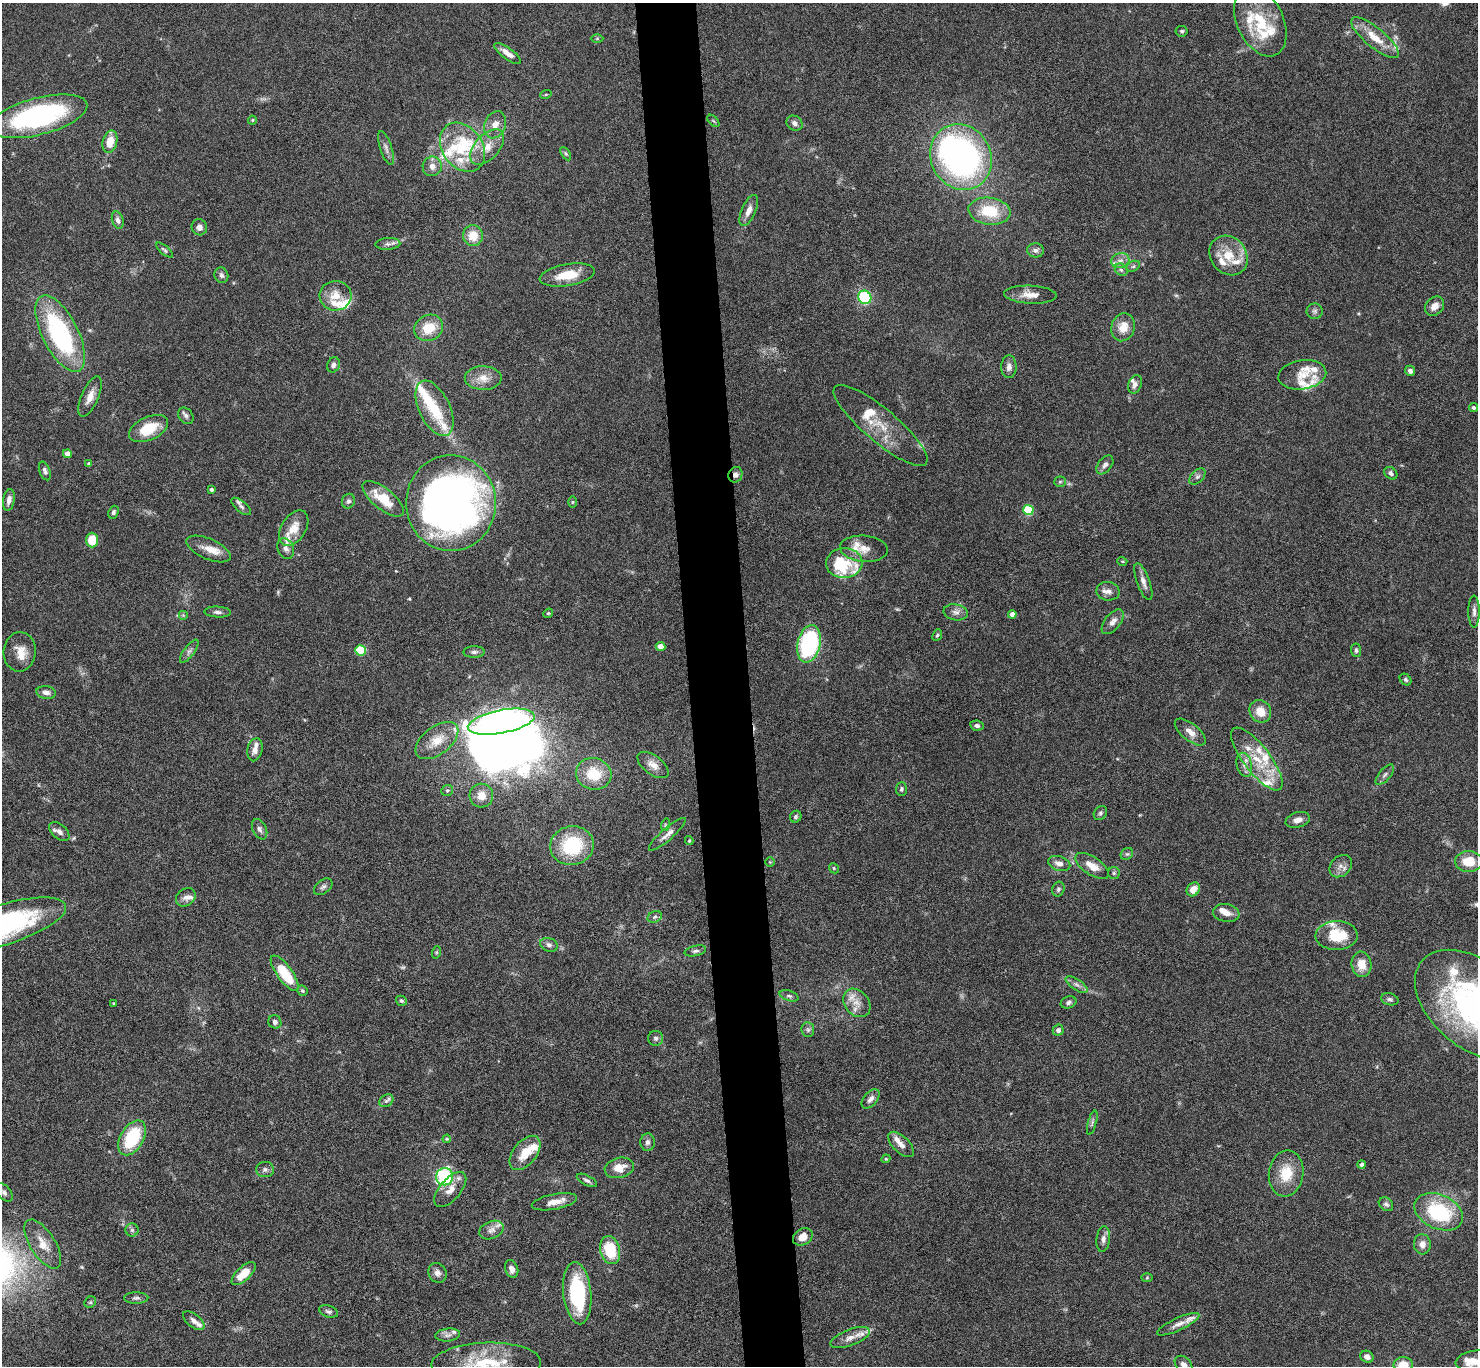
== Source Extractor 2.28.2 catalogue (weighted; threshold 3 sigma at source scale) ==
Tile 5 of 3 x 3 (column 2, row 2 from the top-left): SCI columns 1477-2952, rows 1546-2909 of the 4427 x 4397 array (HDU 1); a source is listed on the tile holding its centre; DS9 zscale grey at full resolution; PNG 1480 x 1368 px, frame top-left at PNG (2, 3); each listed source drawn as its Kron ellipse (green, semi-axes under 4 px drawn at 4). Shown black and unused: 4% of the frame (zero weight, under 4 of 8 exposures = <1% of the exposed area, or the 3 px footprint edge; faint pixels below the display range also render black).
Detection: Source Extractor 2.28.2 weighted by HDU 2 'WHT'; one run over the whole footprint, this tile lists its part. Background 0.0565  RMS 0.0038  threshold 0.0154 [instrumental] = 3 sigma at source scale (4.09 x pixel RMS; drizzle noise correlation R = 1.36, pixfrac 0.8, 0.05/0.05 arcsec/px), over >= 5 px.
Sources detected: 258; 5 too faint to see at this stretch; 5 inside a brighter object's white glare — neither listed nor drawn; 52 inside a brighter listed object's ellipse — not listed separately; the other 196 listed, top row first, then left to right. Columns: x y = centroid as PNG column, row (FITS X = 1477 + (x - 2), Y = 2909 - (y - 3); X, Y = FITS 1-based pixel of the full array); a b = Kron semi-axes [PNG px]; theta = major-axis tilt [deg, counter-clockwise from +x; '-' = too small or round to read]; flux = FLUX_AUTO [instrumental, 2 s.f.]
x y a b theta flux
1260 21 37 23 -65 17
1182 31 6 5 - 0.64
1375 38 30 10 -39 7.5
597 39 6 4 1 0.47
508 53 16 5 -36 3
546 94 6 3 19 0.36
38 116 50 18 14 61
252 120 4 4 - 0.38
713 121 7 3 -45 0.4
794 123 8 7 - 1.4
495 125 14 10 69 3.2
110 142 11 7 77 5.7
462 147 26 20 -53 15
487 147 21 12 47 5.9
386 148 18 5 -72 1.6
566 154 7 4 -58 0.67
961 157 34 30 -61 110
432 166 10 9 - 2.5
749 210 17 7 66 2.7
989 211 21 13 -7 13
118 220 9 5 -72 1.3
199 227 8 7 - 1.7
473 236 10 10 - 6
388 244 12 6 4 1.3
164 250 10 4 -40 0.73
1036 250 8 7 - 1.4
1229 255 21 17 -51 8.3
1120 261 9 7 13 2
1133 266 7 5 29 0.75
1121 270 7 5 -44 0.85
221 275 8 7 - 1.1
567 275 28 11 10 9.1
1030 295 26 9 -3 4
335 296 16 14 2 5.7
865 297 7 6 - 21
1435 306 11 8 46 3
1315 311 8 8 - 1
1123 327 14 11 74 5.1
429 328 15 12 27 7.9
60 334 42 18 -63 50
333 365 8 6 66 1.2
1009 367 11 7 89 1.9
1410 371 5 5 - 1.2
1302 375 24 14 9 5.5
483 378 18 12 0 4.2
1135 384 9 6 68 1.6
90 396 22 8 67 3.5
434 408 30 15 -64 10
1474 408 4 4 - 0.77
186 416 9 6 -53 1.1
881 425 59 16 -40 11
149 428 21 11 25 11
67 454 4 4 - 2
89 464 4 4 - 0.55
1105 465 11 6 52 1.4
45 471 10 5 -70 1.1
1391 473 7 5 -39 1.1
735 475 8 7 - 1.5
1197 476 10 6 45 1.1
1060 482 5 5 - 0.52
211 490 4 4 - 0.69
383 499 25 10 -39 9.7
9 500 11 5 80 1.9
348 501 7 6 - 0.95
572 502 6 4 89 0.44
451 503 48 45 -89 260
241 506 12 5 -39 0.99
1028 510 5 5 - 18
113 512 6 5 - 0.79
294 528 19 12 58 5.8
92 540 7 6 - 8.4
209 549 24 10 -23 4.1
286 549 11 8 -67 1.8
864 549 24 13 -4 4.4
1122 561 5 3 - 0.36
844 563 18 15 4 7.5
1143 582 19 6 -70 2.3
1108 591 12 9 -10 2.1
1474 611 16 5 -90 1.6
218 612 13 5 -3 1.3
956 612 12 8 -9 1.8
548 613 5 4 - 0.4
1012 614 4 4 - 2.3
183 615 5 5 - 0.44
1113 622 15 7 51 2.3
937 635 6 4 66 0.53
809 644 19 11 77 48
660 646 5 4 - 2.9
360 650 5 5 - 18
1356 650 7 5 -84 0.71
189 651 14 5 53 1.3
20 652 20 16 86 4.7
474 652 10 6 1 1.1
1405 680 6 5 - 0.66
46 692 10 6 -9 1.6
1260 711 12 10 -51 5.2
501 722 34 11 11 190
977 725 6 5 - 1.1
1190 732 18 8 -38 3
437 741 25 13 38 7.4
255 750 11 7 77 2.3
1257 759 38 13 -52 12
653 765 18 9 -36 3.2
1244 765 12 7 -77 2.2
594 774 18 15 -14 11
1385 775 12 5 49 1.3
901 789 7 5 87 0.74
447 790 6 5 - 0.63
481 796 12 11 - 3.5
1100 813 8 6 53 0.75
796 817 6 5 - 0.66
1298 820 12 7 17 2.3
665 825 6 4 72 0.46
260 829 11 7 -65 1.4
59 832 12 7 -41 1.8
667 834 24 6 41 2.4
689 841 4 4 - 0.36
572 846 22 19 11 21
1127 854 7 5 41 0.67
770 862 5 5 - 0.38
1469 862 13 10 1 7.7
1059 864 11 7 -17 2.5
1092 866 19 8 -34 4.5
1341 866 12 9 44 2.2
834 868 5 4 - 0.46
1114 873 6 6 - 0.66
323 887 10 6 38 1.1
1058 889 7 6 - 0.87
1193 889 7 6 - 3.3
186 897 11 8 36 1.8
1226 913 13 9 -9 2.6
655 917 7 5 22 0.75
2 925 67 20 18 76
1337 936 21 14 1 12
549 945 9 6 -19 1.2
695 951 11 5 12 1
437 952 6 4 71 0.44
1361 964 13 10 -81 4.8
285 973 21 7 -54 14
1077 985 12 5 -34 1.5
302 991 5 5 - 0.57
789 996 10 5 -18 0.89
1390 999 9 6 -15 0.97
401 1001 6 4 -33 0.6
1069 1002 8 6 20 1
113 1003 3 3 - 0.29
857 1003 16 12 -49 4.1
1475 1005 69 43 -40 100
275 1022 7 6 - 1.2
808 1030 7 6 - 0.91
1058 1030 5 5 - 1.2
656 1038 7 7 - 0.91
871 1099 11 6 51 1.8
386 1101 7 5 34 0.92
1092 1123 12 3 74 0.77
132 1138 19 11 60 19
447 1139 4 4 - 0.37
647 1142 8 7 - 1.3
901 1144 16 8 -44 2.4
525 1153 20 11 52 6.9
886 1159 4 4 - 0.36
1362 1165 4 4 - 1.1
619 1168 15 10 15 5
265 1170 9 7 -1 1.2
1286 1173 23 17 82 9.4
445 1177 8 8 - 32
587 1180 11 5 -27 1
450 1189 21 10 50 3.8
4 1192 11 6 -49 1.5
554 1202 23 7 11 3.7
1386 1204 8 6 -40 1
1439 1212 25 17 -24 28
132 1230 6 6 - 0.86
491 1230 13 8 22 2
803 1237 10 8 31 3.6
1103 1239 13 6 84 1.7
43 1244 28 12 -57 6.2
1422 1244 10 8 -83 2.4
610 1250 14 10 -76 13
512 1269 9 6 -70 1.8
244 1273 15 7 43 7.6
437 1273 10 9 - 1.6
1147 1278 6 4 2 0.4
577 1293 31 14 -84 29
136 1298 12 5 0 1.1
90 1302 6 5 - 0.63
329 1311 10 5 -19 1.1
194 1321 12 6 -39 1.7
1178 1324 23 6 25 2.5
448 1335 12 6 6 1.5
850 1338 21 8 21 3.1
1367 1357 7 5 -28 1.9
1474 1361 18 10 9 5.1
486 1363 55 21 2 23
1184 1365 10 7 -45 1.9
1403 1365 9 8 - 5.7
Overlapping masked pixels (flux is a lower limit): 1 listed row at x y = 735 475
Isophote crosses this tile's border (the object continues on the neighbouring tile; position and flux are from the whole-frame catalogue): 7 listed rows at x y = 2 925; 1475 1005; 4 1192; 1474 1361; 486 1363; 1184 1365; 1403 1365